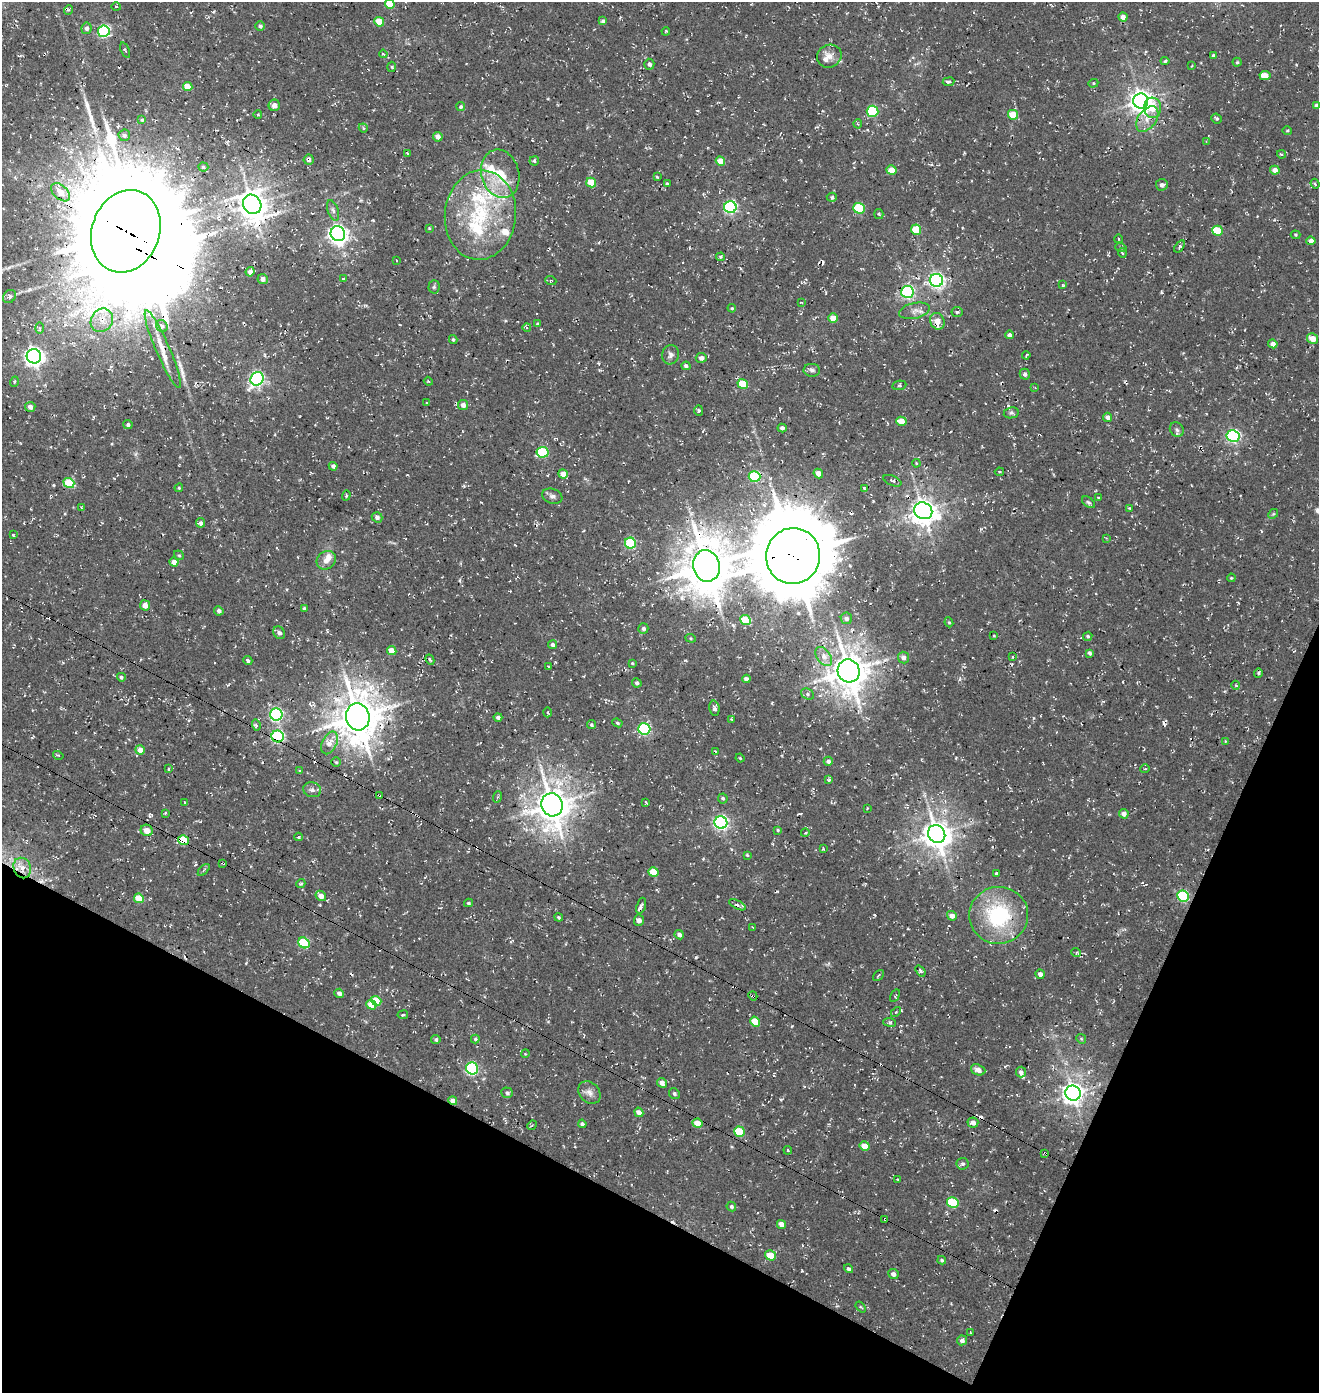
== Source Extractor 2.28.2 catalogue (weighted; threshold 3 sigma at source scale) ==
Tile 15 of 4 x 4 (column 3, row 4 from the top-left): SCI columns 2968-4284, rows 121-1511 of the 5867 x 5812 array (HDU 1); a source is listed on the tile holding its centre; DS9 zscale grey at full resolution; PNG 1321 x 1395 px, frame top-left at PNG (2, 2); each listed source drawn as its Kron ellipse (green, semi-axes under 4 px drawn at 4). Shown black and unused: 22% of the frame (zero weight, under 3 of 4 exposures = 8% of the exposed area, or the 3 px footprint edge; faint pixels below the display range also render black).
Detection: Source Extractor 2.28.2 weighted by HDU 2 'WHT'; one run over the whole footprint, this tile lists its part. Background 0.00286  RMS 0.0023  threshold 0.0102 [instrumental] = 3 sigma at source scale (4.5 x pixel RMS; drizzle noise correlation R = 1.50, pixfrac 1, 0.0396/0.0396 arcsec/px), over >= 5 px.
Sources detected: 322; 1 too faint to see at this stretch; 15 cosmic-ray / hot-pixel residue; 4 long thin detections or spike segments (spike, bleed or trail) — neither listed nor drawn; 11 inside a brighter listed object's ellipse — not listed separately; the other 291 listed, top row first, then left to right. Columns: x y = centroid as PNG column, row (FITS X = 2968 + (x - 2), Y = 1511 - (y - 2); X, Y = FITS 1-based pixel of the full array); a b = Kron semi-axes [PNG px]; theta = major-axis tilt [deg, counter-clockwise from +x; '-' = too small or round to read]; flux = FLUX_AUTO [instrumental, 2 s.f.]
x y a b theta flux
390 4 5 4 - 4.9
116 6 5 3 - 0.18
68 10 5 3 - 0.26
1123 17 4 4 - 1.3
603 21 4 4 - 0.56
379 22 5 4 - 3.9
260 26 5 4 - 0.61
87 28 6 5 - 0.83
104 31 6 6 - 32
666 31 4 3 - 0.23
125 50 8 3 -68 0.36
383 54 4 3 - 0.27
1213 55 3 3 - 0.32
829 56 12 11 - 1.9
1165 61 4 4 - 0.33
1237 62 4 4 - 0.3
649 64 5 5 - 0.73
1192 66 3 2 - 0.17
392 67 5 3 - 0.29
1265 75 5 4 - 2.5
949 82 6 3 7 0.61
1093 83 5 4 - 0.3
188 86 5 4 - 3.3
1141 101 7 7 - 200
274 105 6 5 - 1.4
1317 105 4 4 - 0.86
461 107 4 4 - 0.37
1153 108 10 8 89 4.1
872 111 6 5 - 15
258 115 4 3 - 0.2
1013 115 5 5 - 5.2
1216 118 5 4 - 0.42
1147 119 14 9 54 2.1
142 120 4 3 - 0.25
858 124 4 4 - 0.32
363 128 5 4 - 0.36
1287 131 5 3 - 0.24
124 135 6 5 - 0.64
438 137 5 4 - 1.3
1206 141 4 3 - 0.2
407 153 3 2 - 0.18
1281 154 4 3 - 0.38
309 159 5 5 - 0.67
534 161 4 4 - 0.39
720 161 5 4 - 3
203 167 5 4 - 0.4
891 170 5 4 - 2.8
1275 170 5 4 - 1.5
500 174 24 18 -74 8.7
657 177 4 3 - 0.28
591 182 5 4 - 4.5
667 184 4 3 - 0.4
1315 184 5 4 - 0.35
1162 185 6 5 - 0.75
61 192 11 6 -43 3
832 197 5 4 - 0.36
252 204 10 9 - 310
730 207 6 6 - 41
859 208 6 5 - 13
333 210 10 5 -71 0.69
879 214 5 4 - 0.32
480 215 45 35 84 24
429 228 4 3 - 0.19
916 230 5 5 - 5.8
126 231 42 34 71 4600
1217 231 5 5 - 6.2
338 234 7 7 - 120
1295 235 5 4 - 0.26
1118 239 4 3 - 0.24
1311 241 4 4 - 1.2
1179 246 7 4 55 0.41
1121 248 5 3 - 0.25
1123 253 5 3 - 0.25
721 257 4 4 - 0.36
396 260 2 2 - 0.13
250 272 5 4 - 1.1
263 279 5 5 - 0.94
343 279 3 2 - 0.21
936 280 7 6 - 68
551 281 5 3 - 0.23
1063 285 4 4 - 0.26
434 287 6 5 - 0.44
907 292 6 6 - 41
9 297 7 6 - 0.72
801 302 4 2 - 0.18
732 308 4 3 - 0.26
914 311 15 7 13 1.5
957 312 5 5 - 0.33
833 318 5 4 - 3.3
102 320 12 10 57 2.6
937 321 8 7 - 2.6
538 324 4 3 - 0.35
162 326 6 5 - 0.62
40 328 6 4 90 0.42
527 328 4 3 - 0.33
1009 335 4 4 - 0.69
453 339 4 3 - 0.32
1312 339 5 5 - 2.5
1273 344 4 4 - 1.3
163 349 42 7 -67 3.8
670 355 10 8 74 0.99
1026 355 4 2 - 0.24
34 356 7 7 - 120
701 358 5 5 - 0.97
686 366 4 4 - 0.66
812 370 8 6 -8 0.72
1025 374 5 5 - 0.66
257 379 7 6 - 51
428 381 4 3 - 0.25
14 382 5 3 - 0.25
743 384 5 5 - 5.7
899 385 7 4 10 0.45
1035 388 4 2 - 0.19
427 403 3 2 - 0.18
463 405 5 5 - 1.3
30 407 5 5 - 1.4
699 410 5 4 - 0.33
1011 413 7 5 9 0.52
1108 417 5 4 - 1.1
901 421 5 4 - 2.8
128 425 4 4 - 0.53
782 428 4 4 - 0.72
1177 430 8 6 -50 0.73
1233 436 6 6 - 40
542 452 6 5 - 14
916 463 4 3 - 0.18
333 466 4 4 - 0.71
999 472 5 4 - 0.42
818 473 5 4 - 1.5
563 474 5 4 - 1.9
754 477 6 5 - 13
892 481 9 5 -23 0.45
69 483 5 5 - 8.7
179 488 4 4 - 0.26
864 489 3 3 - 0.43
346 495 5 4 - 0.32
552 496 10 7 -19 0.89
1098 498 3 3 - 0.28
1088 502 7 4 -37 0.42
82 508 3 2 - 0.19
1129 508 3 2 - 0.18
923 511 9 8 - 230
1273 514 5 4 - 0.3
377 517 5 5 - 0.77
201 523 5 4 - 0.65
13 535 3 2 - 0.22
1106 538 4 3 - 0.19
630 543 5 5 - 17
179 555 5 4 - 0.33
793 556 28 27 - 2300
326 560 10 8 40 1.7
174 562 4 4 - 2
706 566 16 13 -81 910
1231 578 4 3 - 0.24
145 605 5 5 - 1.7
304 609 4 3 - 0.5
219 611 5 4 - 0.78
846 618 6 5 - 0.81
746 620 5 5 - 6.6
949 622 5 4 - 0.27
643 628 5 5 - 0.66
279 633 7 5 -58 0.79
993 636 3 2 - 0.22
1088 636 5 4 - 0.38
691 638 5 4 - 0.29
553 645 4 4 - 0.7
392 651 5 4 - 3.1
1089 653 4 4 - 0.49
824 657 11 6 -55 1.6
903 657 6 5 - 0.92
1013 657 3 2 - 0.21
430 660 5 3 - 0.37
248 661 4 4 - 0.57
632 663 3 3 - 0.23
548 666 4 2 - 0.19
849 671 11 11 - 540
1258 673 4 4 - 0.34
121 677 4 4 - 0.39
746 679 4 4 - 1
637 683 5 4 - 0.54
1236 685 4 3 - 0.26
807 694 7 5 -29 0.53
714 708 8 5 -79 0.73
548 712 5 3 - 0.28
276 714 6 6 - 38
358 717 14 11 -82 720
498 717 4 3 - 0.57
732 719 4 3 - 0.26
617 723 5 4 - 0.38
256 725 5 3 - 0.34
592 725 5 4 - 0.4
644 729 6 5 - 27
278 736 6 6 - 28
1225 741 3 3 - 0.2
329 743 12 7 64 2.1
140 750 5 4 - 1.7
716 752 4 3 - 0.33
58 755 5 3 - 0.24
740 758 4 3 - 0.22
828 761 4 4 - 0.68
336 762 4 4 - 0.29
169 769 3 3 - 0.29
1145 769 5 3 - 0.19
299 771 3 3 - 0.2
829 780 4 4 - 0.42
312 790 9 7 -14 0.88
379 795 4 2 - 0.25
497 797 6 3 69 0.29
723 798 5 5 - 0.44
184 802 4 2 - 0.2
646 802 3 2 - 0.18
552 805 11 10 - 490
867 808 3 2 - 0.22
165 813 3 2 - 0.3
1124 814 5 4 - 1
721 822 6 6 - 58
147 830 6 5 - 2.4
778 830 4 3 - 0.28
805 833 4 3 - 0.27
937 834 9 8 - 310
298 837 4 3 - 0.28
183 840 5 5 - 8.6
823 849 3 2 - 0.25
747 855 4 4 - 0.29
223 863 3 2 - 0.33
22 868 10 8 -67 2.1
204 870 7 2 46 0.3
654 872 5 4 - 4.5
996 873 3 3 - 0.28
301 884 4 4 - 0.3
321 896 5 4 - 1.7
1183 896 6 5 - 23
139 898 5 4 - 5
468 903 4 3 - 0.38
737 905 9 3 -27 0.62
641 906 8 4 71 0.61
999 915 29 28 - 21
952 916 5 4 - 1.3
559 917 4 3 - 0.3
639 920 6 5 - 1.1
753 928 4 3 - 0.2
679 935 5 4 - 0.73
304 943 6 5 - 13
1076 952 5 3 - 0.3
920 971 6 4 -53 0.59
1040 974 5 4 - 0.91
878 975 6 2 45 0.22
339 993 5 4 - 0.87
753 996 4 3 - 0.46
895 996 7 3 57 0.22
376 1001 5 4 - 4.2
371 1005 5 4 - 4.4
896 1012 6 3 45 0.29
403 1015 5 2 - 0.3
755 1021 5 4 - 4.6
889 1022 6 4 -6 0.44
436 1039 5 4 - 0.48
475 1039 4 4 - 0.39
1081 1039 5 4 - 0.3
525 1054 4 3 - 0.21
472 1068 6 6 - 33
978 1070 7 5 -21 1.4
1021 1072 5 5 - 0.73
662 1083 5 4 - 1.2
589 1092 12 9 -45 1.5
507 1093 6 5 - 0.58
1073 1093 8 7 - 150
674 1094 6 5 - 0.54
453 1101 4 4 - 1.6
639 1112 5 4 - 1.2
973 1122 5 5 - 1.2
697 1123 5 4 - 3.5
582 1124 4 4 - 0.57
532 1125 5 4 - 0.29
739 1132 6 5 - 7.8
865 1146 5 4 - 2.8
788 1150 4 3 - 0.22
1045 1153 4 3 - 0.35
962 1164 6 5 - 0.54
898 1180 3 2 - 0.22
953 1203 6 5 - 11
731 1207 5 4 - 0.45
885 1219 4 3 - 0.49
781 1224 5 4 - 1.6
770 1255 5 4 - 4.4
942 1260 4 4 - 0.42
848 1269 5 4 - 0.51
893 1274 5 5 - 0.84
861 1307 6 3 -52 0.25
971 1333 3 2 - 0.28
962 1340 5 5 - 0.73
Overlapping masked pixels (flux is a lower limit): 16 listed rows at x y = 309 159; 126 231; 163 349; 793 556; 358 717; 278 736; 379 795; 147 830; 183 840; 223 863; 22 868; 753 996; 453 1101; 697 1123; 1045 1153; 885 1219
Isophote crosses this tile's border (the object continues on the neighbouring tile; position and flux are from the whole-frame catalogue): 2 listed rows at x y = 390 4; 1317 105
Unlisted compact peaks at least as high as the median listed source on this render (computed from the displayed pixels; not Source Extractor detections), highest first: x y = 696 957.